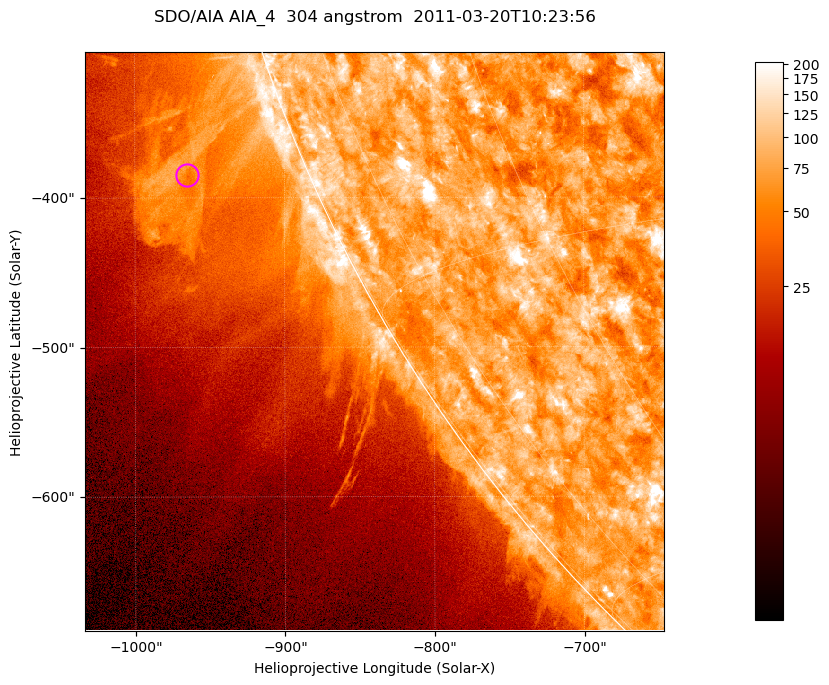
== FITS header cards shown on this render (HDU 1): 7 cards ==
TELESCOP= 'SDO/AIA '           / For AIA: SDO/AIA
INSTRUME= 'AIA_4   '           / For AIA: AIA_ATA1, AIA_ATA2, AIA_ATA3 or AIA_AT
WAVELNTH=                  304 / [angstrom] Wavelength
WAVEUNIT= 'angstrom'           / Wavelength unit: angstrom
DATE-OBS= '2011-03-20T10:23:56.123' / [ISO] Date when observation started; ISO 8
CTYPE1  = 'HPLN-TAN'           / CTYPE1; Typically HPLN
CTYPE2  = 'HPLT-TAN'           / CTYPE2; Typically HPLT

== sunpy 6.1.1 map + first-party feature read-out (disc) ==
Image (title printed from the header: SDO/AIA AIA_4  304 angstrom  2011-03-20T10:23:56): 645 x 645 px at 0.6 arcsec/px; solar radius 964 arcsec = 1606 px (partial field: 2.2% of the solar disc is inside the frame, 44% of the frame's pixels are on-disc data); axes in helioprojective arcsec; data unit not stated in the header (colour bar unlabelled)
Orientation: roll -0.132 deg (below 1 deg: not rotated)
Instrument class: DISC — disc imager (sunpy class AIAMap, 304 A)
Bright regions (active regions / flare kernels): reference = the on-disc median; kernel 5 px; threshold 5 sigma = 116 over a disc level ~74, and >= 1.15x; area >= 416 px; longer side >= 8 px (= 4.8 arcsec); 0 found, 0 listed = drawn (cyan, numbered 1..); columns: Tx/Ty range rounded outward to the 2 arcsec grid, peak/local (2 s.f.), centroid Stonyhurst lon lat
Off-limb structures (1.02-1.3 R_sun): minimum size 208 px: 5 found; the strongest spans PA ~105..115 deg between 1.02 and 1.2 R_sun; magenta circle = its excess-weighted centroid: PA ~110 deg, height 1.08 R_sun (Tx ~-964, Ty ~-384 arcsec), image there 2.2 x the reference